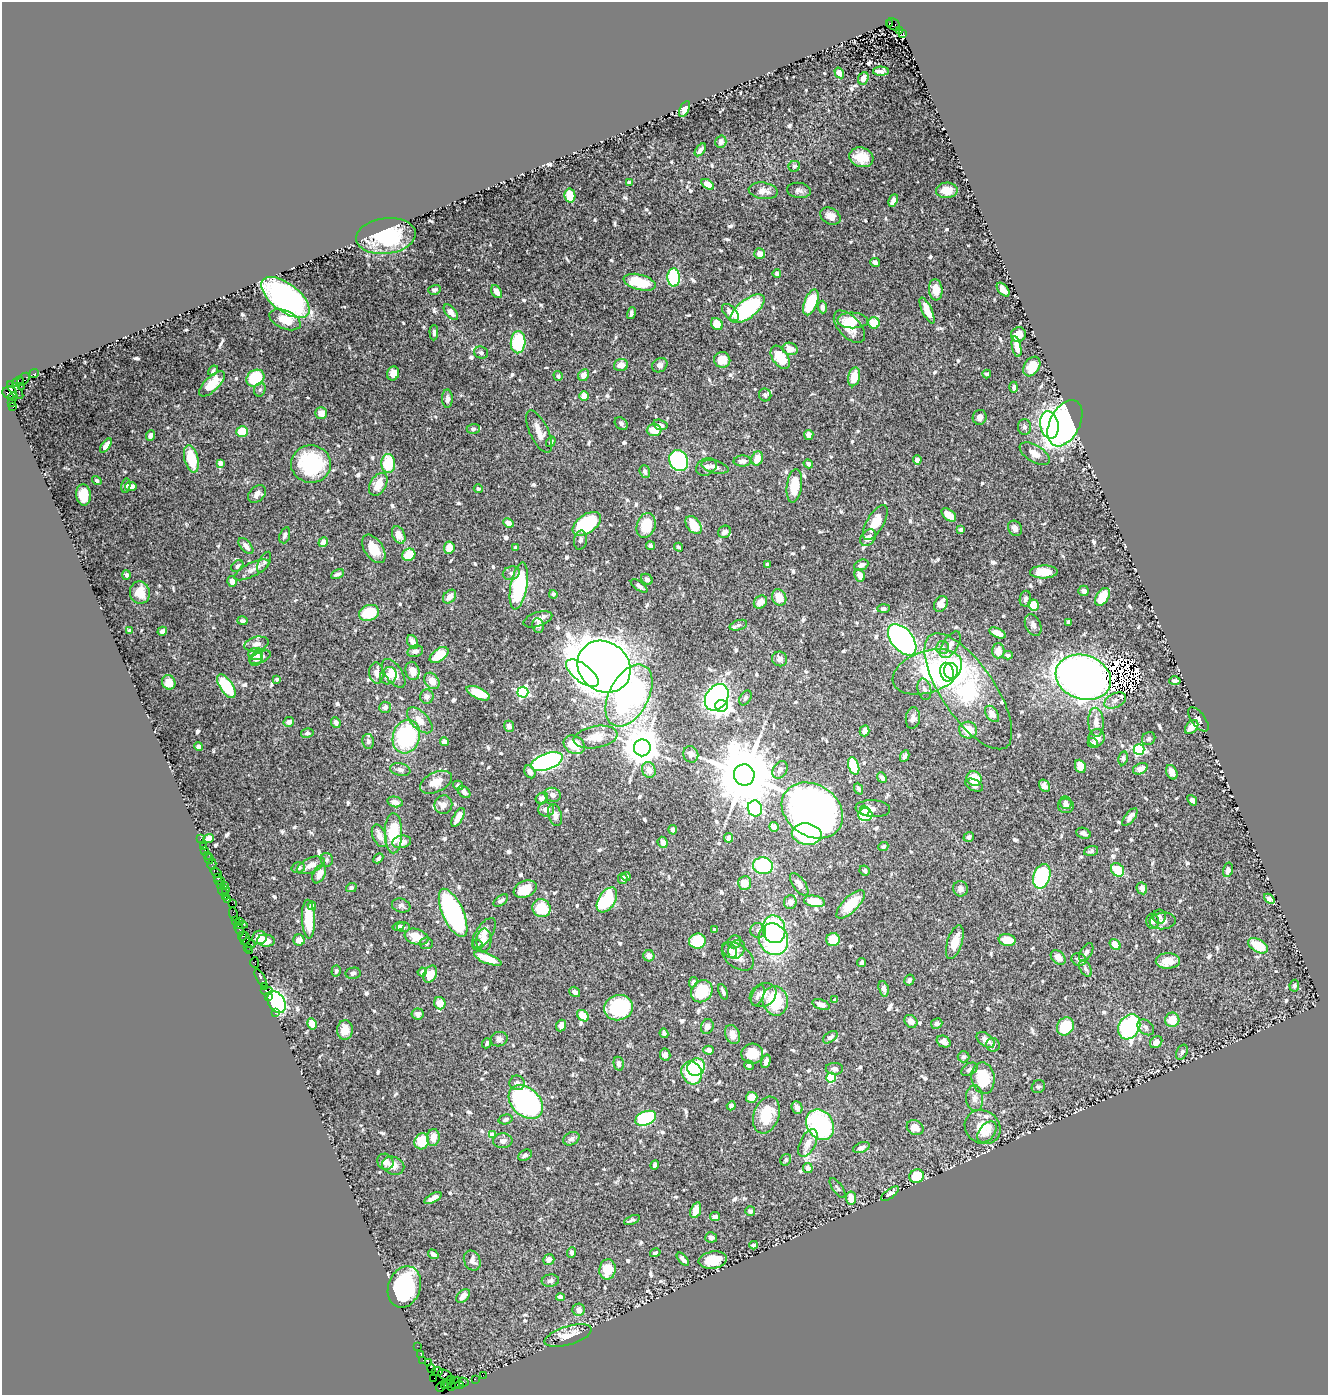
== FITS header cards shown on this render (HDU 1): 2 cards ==
NAXIS1  =                 1326
NAXIS2  =                 1393

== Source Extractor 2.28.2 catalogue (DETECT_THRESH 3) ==
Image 1326 x 1393 px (HDU 1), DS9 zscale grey, 1 PNG px = 1 image px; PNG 1330 x 1397 px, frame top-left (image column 1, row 1393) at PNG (2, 2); each listed source drawn as its Kron ellipse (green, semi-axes under 4 px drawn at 4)
Background 2.06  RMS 0.022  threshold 0.0671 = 3 sigma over >= 5 px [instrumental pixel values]
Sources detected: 756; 15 with non-positive FLUX_AUTO (blend fragments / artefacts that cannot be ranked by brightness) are neither listed nor drawn; of the other 741, the 500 brightest by FLUX_AUTO listed and drawn (241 fainter detections omitted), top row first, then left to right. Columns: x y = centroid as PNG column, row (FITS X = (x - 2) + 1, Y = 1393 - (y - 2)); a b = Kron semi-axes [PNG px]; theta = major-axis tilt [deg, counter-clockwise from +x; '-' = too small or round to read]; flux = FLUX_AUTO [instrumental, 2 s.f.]
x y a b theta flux
889 23 3 2 - 310
894 24 7 5 -34 470
899 30 4 2 - 160
903 34 4 3 - 330
881 71 8 4 1 6.8
839 73 6 4 -56 13
863 78 6 5 - 6.9
684 109 9 4 63 8.5
721 142 6 5 - 6.4
700 150 7 3 53 5.2
861 157 12 9 -17 25
794 166 6 5 - 3.3
629 182 4 3 - 3.3
708 184 7 4 -34 19
799 190 12 7 -7 6.6
947 190 10 7 2 20
763 191 14 8 -9 14
570 196 7 5 -80 42
893 200 6 4 63 8
830 216 11 8 -31 15
386 236 30 17 7 110
760 254 5 5 - 10
875 262 5 4 - 5.8
777 273 4 3 - 4
674 278 9 6 -88 110
640 282 16 7 -15 53
434 290 6 5 - 3.8
936 290 10 7 -83 16
1003 290 8 4 -50 12
497 292 7 4 -57 11
285 297 28 13 -37 420
811 302 14 6 69 57
822 307 6 4 -88 6.6
747 309 20 9 38 190
927 310 14 5 -65 24
451 312 9 5 -50 11
730 312 10 6 -48 15
631 313 6 3 75 4.5
285 320 16 9 -22 25
853 320 15 8 -1 28
874 323 6 5 - 33
717 324 6 5 - 26
849 327 20 10 -47 29
434 333 7 4 -90 4
1018 334 7 7 - 13
518 342 11 7 86 110
1017 347 10 4 -78 16
790 349 7 6 - 14
481 353 7 6 - 4
780 357 13 7 -57 41
722 360 8 8 - 18
621 365 7 6 - 11
660 365 8 6 34 5.8
1032 366 11 7 57 23
213 371 5 4 - 3.3
393 373 7 6 - 11
34 374 5 2 - 75
987 374 4 4 - 3.8
584 375 6 5 - 11
558 376 5 4 - 3.3
854 377 9 6 77 28
255 378 9 8 - 97
23 379 8 5 47 510
18 382 6 4 36 680
212 384 16 7 45 33
21 386 3 2 - 49
1014 387 5 3 - 3.5
260 389 7 5 74 3.7
15 390 11 5 -48 770
9 393 7 6 - 650
765 395 6 6 - 3.4
584 396 5 4 - 16
13 397 4 3 - 190
447 399 9 5 -89 5.7
12 403 4 3 - 93
13 407 3 2 - 630
321 413 6 6 - 9.3
980 417 7 7 - 7.3
1065 423 25 15 63 570
621 424 7 5 -43 3.9
660 425 7 5 -17 5.9
1049 425 14 9 -79 200
1024 427 8 6 -90 4.6
473 429 6 5 - 3.4
654 430 7 6 - 25
242 432 6 5 - 35
539 432 23 9 -65 16
809 435 5 4 - 9.1
150 436 5 4 - 7.4
551 442 5 4 - 4.4
106 446 8 4 54 8.9
1035 454 17 8 -32 15
757 458 7 5 67 21
191 459 14 7 -76 47
917 460 5 4 - 7
679 461 11 9 -61 170
742 461 9 5 2 7.3
220 463 4 4 - 17
388 463 9 7 -86 55
311 464 20 18 -2 140
808 464 5 4 - 3.8
706 467 11 8 27 6
715 467 14 6 -14 10
645 472 6 5 - 5.1
97 480 5 4 - 3.9
378 484 12 8 61 23
126 485 7 4 79 5.3
131 486 6 4 -9 8.6
794 486 17 7 82 40
478 489 4 4 - 3.7
257 494 10 7 42 8.4
83 495 11 7 -85 31
949 515 8 5 -39 18
875 522 19 8 60 24
508 523 5 4 - 12
587 524 16 9 35 120
646 525 13 9 71 38
694 525 10 6 -53 36
1015 528 8 6 -55 8
961 530 4 4 - 7.9
724 532 7 6 - 8.1
285 535 8 5 71 4.7
399 535 9 6 -65 15
868 538 9 6 49 11
580 540 9 6 80 4.3
323 542 5 4 - 12
246 546 9 5 -50 8.2
650 546 4 4 - 5.5
516 547 4 3 - 3.3
679 547 4 3 - 3.6
449 548 6 5 - 25
374 549 16 9 -56 25
409 555 7 6 - 46
264 562 11 5 62 4.2
767 565 4 3 - 3.5
861 565 7 5 24 6.3
237 566 7 5 41 3.7
252 570 19 7 26 9.8
1044 572 14 6 2 30
511 573 8 6 16 5
337 574 7 4 26 4.2
127 575 5 4 - 4.7
860 575 6 5 - 12
647 579 6 5 - 4.4
232 581 5 4 - 10
519 586 24 8 80 120
639 586 10 4 -35 6.2
1084 591 5 5 - 6.6
140 593 11 10 - 20
553 594 4 4 - 3.3
450 597 7 5 48 12
779 597 8 7 - 22
1102 597 10 6 57 34
1025 599 8 5 81 6
760 602 7 6 - 12
941 604 8 6 62 17
1034 605 5 5 - 32
883 608 6 4 1 4.3
369 613 10 7 21 61
538 619 15 7 19 9.1
242 621 5 4 - 4.5
1069 622 4 3 - 3.8
538 625 7 6 - 5.6
738 625 9 5 18 3.8
1033 625 11 7 -64 6.4
130 631 4 4 - 4.3
162 631 5 4 - 5.4
998 633 8 4 -25 14
902 640 18 10 -51 450
413 642 7 5 -61 11
256 644 12 7 12 8.6
950 645 15 7 58 11
943 647 6 6 - 4.2
415 651 8 5 13 7.4
998 651 7 6 - 14
255 654 7 6 - 15
439 655 10 6 35 38
1008 655 5 4 - 3.6
260 657 11 5 24 5.2
256 659 7 6 - 3.9
780 659 7 7 - 8.4
604 667 28 24 -39 2800
412 671 9 7 -75 13
951 671 8 7 - 230
927 672 36 21 18 180
947 672 9 6 -77 290
376 673 10 7 -85 11
394 673 16 8 -56 21
582 673 19 8 -37 190
388 676 9 8 - 11
1083 677 28 22 -19 1000
277 679 3 3 - 3.3
432 681 9 6 -53 15
1175 681 6 3 2 3.9
169 682 7 6 - 12
226 686 13 6 -56 72
924 689 11 6 -75 7.9
968 691 67 26 -56 270
523 692 5 5 - 200
478 693 12 5 -25 37
629 696 33 19 62 420
427 697 7 7 - 7
717 697 14 10 56 510
745 698 8 5 58 3.7
1115 700 11 7 27 8.5
721 706 6 6 - 560
385 707 6 5 - 7
992 714 9 5 -53 11
913 718 11 7 83 8.1
1198 719 14 6 -53 5
420 720 16 8 -46 19
289 722 5 5 - 8.3
336 722 5 4 - 6
1096 722 14 7 -87 13
509 726 5 5 - 5
1192 727 8 5 47 16
968 730 9 8 - 26
865 731 5 5 - 9
307 733 6 4 13 3.6
406 737 17 13 73 160
596 737 22 11 10 27
1096 738 9 8 - 11
1149 739 7 6 - 4
368 741 7 5 -81 5.5
444 742 4 4 - 13
1093 743 5 5 - 4.2
574 745 11 9 -31 44
199 747 4 4 - 6.5
642 748 8 8 - 3500
1139 749 5 5 - 150
691 754 8 7 - 6.4
905 756 6 4 63 3.3
1123 758 7 4 78 3.5
547 762 16 8 20 460
854 766 9 5 -72 56
1080 766 7 5 -66 21
1140 769 7 5 25 10
400 770 10 6 -11 6
649 770 8 6 -73 11
780 770 9 6 59 7.7
530 772 7 5 -57 8.5
1172 772 7 5 -65 11
744 775 11 10 - 15000
882 777 6 4 -48 5.7
974 778 8 7 - 33
436 782 17 10 25 22
458 785 5 4 - 4.7
974 785 9 5 -24 7
1044 786 7 5 -51 5.3
858 789 6 4 -66 4.3
464 792 7 5 -41 6.5
553 795 8 7 - 6.9
542 798 6 5 - 6.9
1192 800 6 4 -50 6.5
395 802 8 5 -13 9.4
1066 802 6 6 - 4.7
443 805 9 9 - 8.6
1066 806 8 7 - 6.8
755 808 8 7 - 320
546 809 8 7 - 11
873 809 17 8 -4 12
812 810 33 25 -34 1000
865 811 5 4 - 23
555 815 11 6 -74 9.7
865 815 7 6 - 56
458 817 10 4 60 17
1130 817 10 5 51 9.1
774 827 5 4 - 9.9
673 830 4 4 - 4.7
393 833 20 8 90 77
1083 833 7 5 -23 4.7
807 834 15 10 -9 190
379 836 12 6 -68 12
969 837 5 4 - 4.8
209 838 5 4 - 10
729 838 5 4 - 6.3
200 839 3 2 - 29
402 842 9 6 10 12
663 842 6 5 - 9.7
203 846 2 2 - 18
883 846 5 4 - 3.3
205 850 2 2 - 66
1091 851 7 4 17 3.9
207 855 2 2 - 53
378 858 6 4 47 3.5
209 859 5 3 - 180
327 860 7 6 - 3.8
212 864 5 3 - 78
311 865 15 7 22 11
763 866 10 8 -9 130
298 868 7 5 15 6.3
865 870 5 5 - 3.3
1117 870 7 6 - 36
1228 870 7 4 75 7.1
216 873 6 4 -39 520
319 874 10 6 64 13
626 876 4 4 - 3.3
1042 876 12 8 73 150
217 877 4 3 - 120
623 878 5 5 - 3.5
219 881 5 3 - 200
745 883 7 6 - 19
220 884 2 2 - 160
799 884 13 6 -54 12
224 885 3 2 - 140
351 888 5 4 - 4
1142 888 6 5 - 7.7
225 889 3 3 - 190
525 889 12 8 22 31
960 889 8 7 - 6.7
223 891 5 3 - 220
225 897 3 2 - 120
227 899 4 2 - 86
1269 899 6 4 -41 23
501 900 8 4 35 4.2
607 900 14 8 56 100
814 901 10 5 -8 38
790 902 7 6 - 8.4
232 904 2 2 - 47
851 904 18 7 45 46
312 906 4 4 - 7.3
401 906 9 7 -17 5.2
541 908 9 8 - 48
453 913 26 10 -66 250
233 914 7 3 -75 280
1159 917 7 6 - 5.2
308 919 19 6 -88 42
236 920 4 3 - 150
239 921 3 2 - 200
1152 921 7 6 - 5.2
1163 921 13 8 4 8.8
241 925 6 3 4 240
399 926 6 4 18 3.4
403 927 6 5 - 3.4
239 929 7 2 -64 480
774 929 14 11 -78 95
715 930 4 3 - 3.6
758 930 8 7 - 7.7
484 933 17 8 57 13
243 936 5 3 - 330
259 937 7 6 - 9.3
416 937 12 7 -17 28
245 939 6 5 - 460
773 939 16 14 -60 210
299 940 5 5 - 10
484 940 12 7 87 9.7
833 940 6 6 - 35
1007 940 8 6 -7 26
266 941 9 6 -5 18
697 941 8 7 - 61
735 942 7 6 - 3.8
955 942 17 7 72 23
249 943 6 3 -24 280
426 943 6 6 - 4
477 945 5 5 - 3.3
1115 945 6 4 -50 21
1258 946 11 6 -31 37
247 947 2 2 - 66
737 949 10 7 59 8
250 950 4 2 - 100
730 950 9 6 -52 6.5
1086 953 10 5 59 5.6
649 956 5 5 - 8.3
738 956 18 11 -38 15
1058 958 8 6 -43 11
488 959 15 5 -22 28
1079 959 7 6 - 5.2
1168 961 12 8 1 18
255 962 5 4 - 130
862 962 4 4 - 4.3
1085 969 9 5 -60 4.5
336 971 5 4 - 3.6
422 972 4 4 - 6.5
353 973 7 5 11 3.6
430 974 9 6 62 21
261 978 10 3 -61 410
909 980 6 5 - 3.4
693 982 5 4 - 4
264 986 3 2 - 150
1294 986 6 5 - 3.8
884 989 8 5 -73 7.1
266 990 6 2 0 290
702 991 12 10 51 53
575 992 6 4 -37 6.5
723 992 8 3 -69 3.8
758 995 11 5 65 5.6
763 995 14 11 31 13
268 996 3 2 - 91
835 1000 4 3 - 3.9
775 1001 15 12 -77 72
276 1002 12 8 -61 250
440 1003 6 6 - 22
821 1005 9 5 -20 8.8
618 1008 14 12 14 120
275 1013 2 2 - 48
418 1014 6 5 - 6.6
583 1016 6 5 - 22
1172 1020 7 7 - 25
911 1021 7 5 -42 9.7
312 1024 6 4 -60 16
937 1024 6 5 - 4.5
561 1026 6 5 - 11
1065 1026 9 8 - 62
707 1027 7 6 - 8.5
1129 1027 13 10 60 340
1146 1027 9 6 -41 5.1
345 1030 10 8 86 14
664 1033 4 3 - 3.8
733 1035 10 7 -67 11
830 1037 8 5 35 4.8
499 1039 8 7 - 6.2
986 1040 10 6 -36 11
944 1042 7 5 -31 6.7
1156 1042 7 5 41 9.5
487 1043 5 3 - 3.2
993 1045 7 6 - 5.8
709 1050 5 4 - 6.7
1182 1052 8 5 62 4.8
752 1054 11 10 - 27
665 1055 6 5 - 5.4
963 1057 6 5 - 3.4
766 1061 7 4 73 6.1
619 1064 7 5 -78 4.6
749 1065 5 4 - 4.5
696 1067 9 8 - 64
834 1069 8 6 -2 5.3
969 1069 9 5 30 4.3
692 1073 12 10 -64 180
831 1078 5 4 - 71
983 1078 16 11 -81 64
517 1083 8 7 - 5.8
1038 1087 7 6 - 3.4
752 1097 6 5 - 16
975 1098 13 8 -87 8.9
526 1102 19 14 -43 280
731 1106 5 4 - 4.2
797 1108 6 5 - 8.4
766 1115 19 12 70 40
646 1118 11 7 22 110
506 1119 7 5 15 4.2
820 1125 16 13 -57 210
983 1127 18 16 -32 35
915 1128 9 7 -33 14
987 1132 12 7 51 8.7
492 1135 4 4 - 18
433 1137 8 6 83 12
571 1139 8 6 27 4.8
422 1141 8 7 - 41
503 1141 10 7 4 6.2
808 1143 15 7 64 15
861 1147 9 5 22 6.7
525 1155 7 5 35 3.7
786 1160 6 5 - 3.2
385 1162 8 7 - 9.1
655 1165 5 3 - 3.8
393 1166 11 8 -21 11
808 1168 5 5 - 6.6
917 1176 7 6 - 42
838 1188 12 5 -54 3.5
890 1194 10 4 37 7.8
433 1198 9 4 28 9.4
851 1198 6 5 - 23
696 1210 8 5 70 16
750 1211 5 5 - 4.2
715 1217 5 4 - 6.9
632 1220 8 4 22 3.6
711 1237 6 5 - 5.5
754 1245 4 3 - 4.2
572 1252 5 4 - 4.8
655 1253 5 4 - 4
433 1254 5 4 - 5.8
683 1259 8 3 -48 4.6
472 1260 10 8 -67 7.5
549 1260 6 5 - 10
713 1260 14 8 9 29
608 1269 10 8 82 28
550 1281 9 6 7 5
404 1287 21 16 70 150
463 1296 8 5 46 9.6
560 1297 4 4 - 10
579 1310 6 6 - 10
568 1336 24 9 17 26
417 1346 2 2 - 50
421 1355 2 2 - 34
423 1360 2 2 - 92
428 1363 2 2 - 28
431 1369 4 3 - 250
437 1371 5 3 - 220
445 1375 7 5 -27 540
483 1375 2 2 - 39
434 1378 3 2 - 1200
475 1379 2 2 - 31
451 1380 4 3 - 500
463 1382 5 3 - 320
447 1383 5 2 - 210
456 1383 6 3 64 340
445 1385 3 3 - 120
460 1385 4 3 - 150
451 1386 4 3 - 90
440 1387 5 3 - 97
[241 fainter detections neither listed nor drawn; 15 non-positive-flux detections neither listed nor drawn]